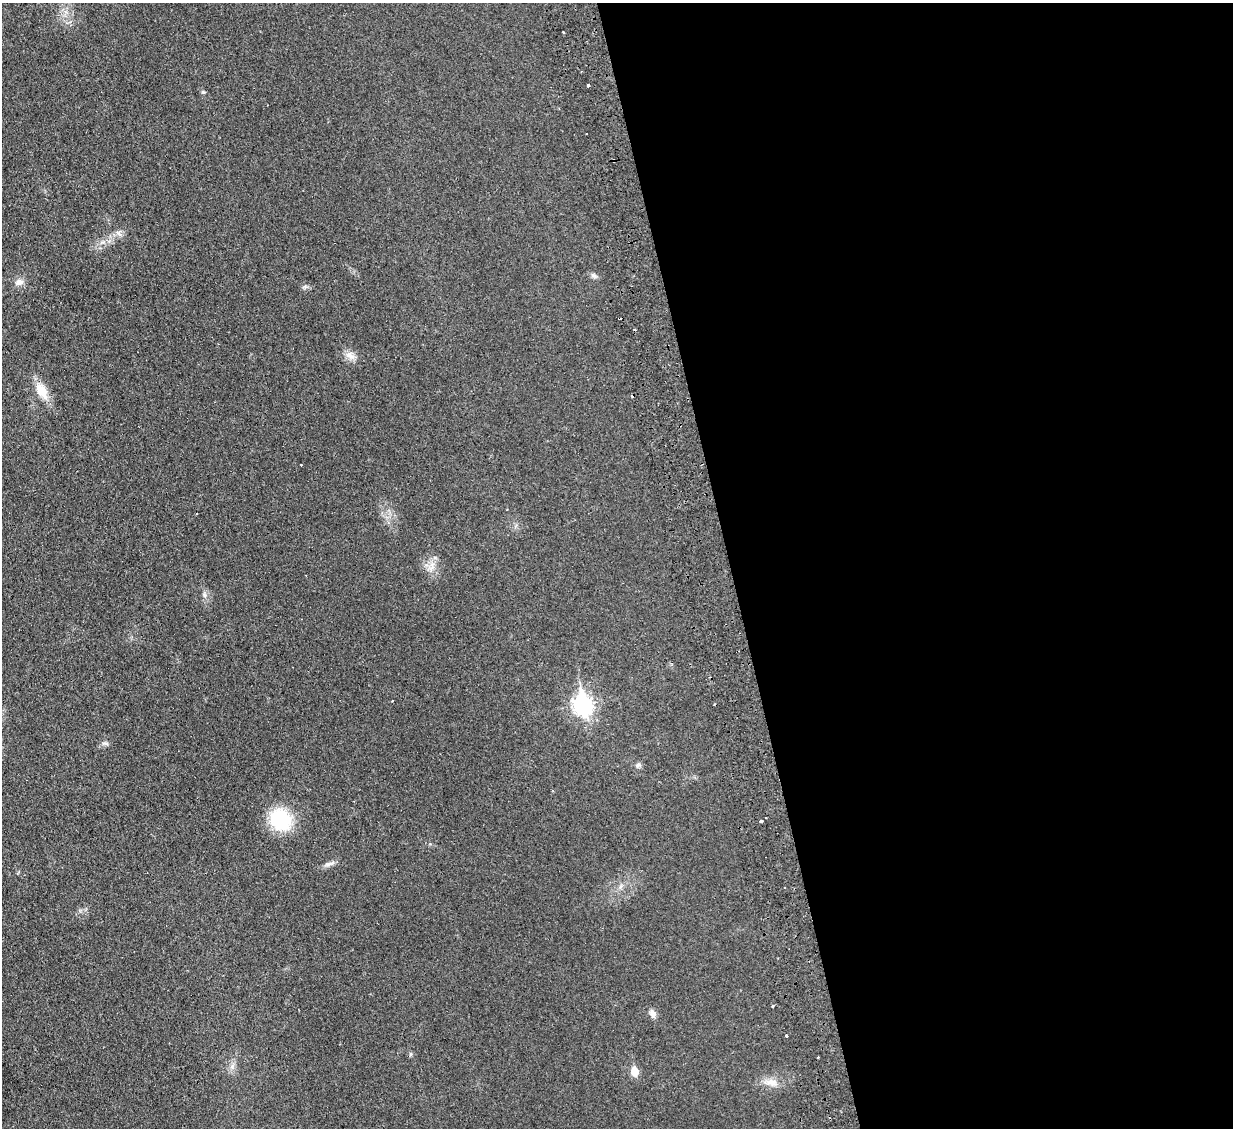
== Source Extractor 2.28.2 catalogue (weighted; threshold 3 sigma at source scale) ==
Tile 8 of 4 x 4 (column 4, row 2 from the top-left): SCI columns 3750-4980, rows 2412-3537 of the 5040 x 4933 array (HDU 1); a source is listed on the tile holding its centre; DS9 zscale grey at full resolution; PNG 1235 x 1130 px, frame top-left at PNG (2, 3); no overlay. Shown black and unused: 41% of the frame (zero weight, under 2 of 3 exposures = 3% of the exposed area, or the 3 px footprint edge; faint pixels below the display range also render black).
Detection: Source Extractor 2.28.2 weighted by HDU 2 'WHT'; one run over the whole footprint, this tile lists its part. Background 0.0363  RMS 0.0063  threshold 0.0285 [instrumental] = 3 sigma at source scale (4.5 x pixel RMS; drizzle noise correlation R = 1.50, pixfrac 1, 0.05/0.05 arcsec/px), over >= 5 px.
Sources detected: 30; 7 cosmic-ray / hot-pixel residue — not listed; the other 23 listed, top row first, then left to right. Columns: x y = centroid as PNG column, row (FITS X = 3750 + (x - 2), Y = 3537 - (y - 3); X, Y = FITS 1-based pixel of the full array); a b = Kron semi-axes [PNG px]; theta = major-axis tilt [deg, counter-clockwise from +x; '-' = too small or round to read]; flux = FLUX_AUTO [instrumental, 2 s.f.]
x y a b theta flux
588 85 3 3 - 1.4
203 92 6 4 -1 0.81
614 160 3 3 - 1.8
118 233 11 4 -40 1.9
594 275 8 6 -36 1.8
19 282 11 8 10 3.7
350 355 15 9 -31 4.6
41 391 22 13 -59 11
301 464 3 2 - 0.6
432 567 16 6 66 4.1
204 595 8 5 -70 1.7
583 705 10 8 -79 220
105 743 9 4 -1 1.5
638 765 8 6 44 1.6
280 820 20 17 -54 42
762 821 3 3 - 9.3
330 864 17 5 19 2.8
772 1006 3 3 - 0.84
653 1013 10 7 -60 3.3
786 1036 3 3 - 1.8
411 1054 6 4 -90 0.89
634 1072 6 5 - 15
771 1082 18 9 -13 6
Overlapping masked pixels (flux is a lower limit): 1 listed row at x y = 614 160